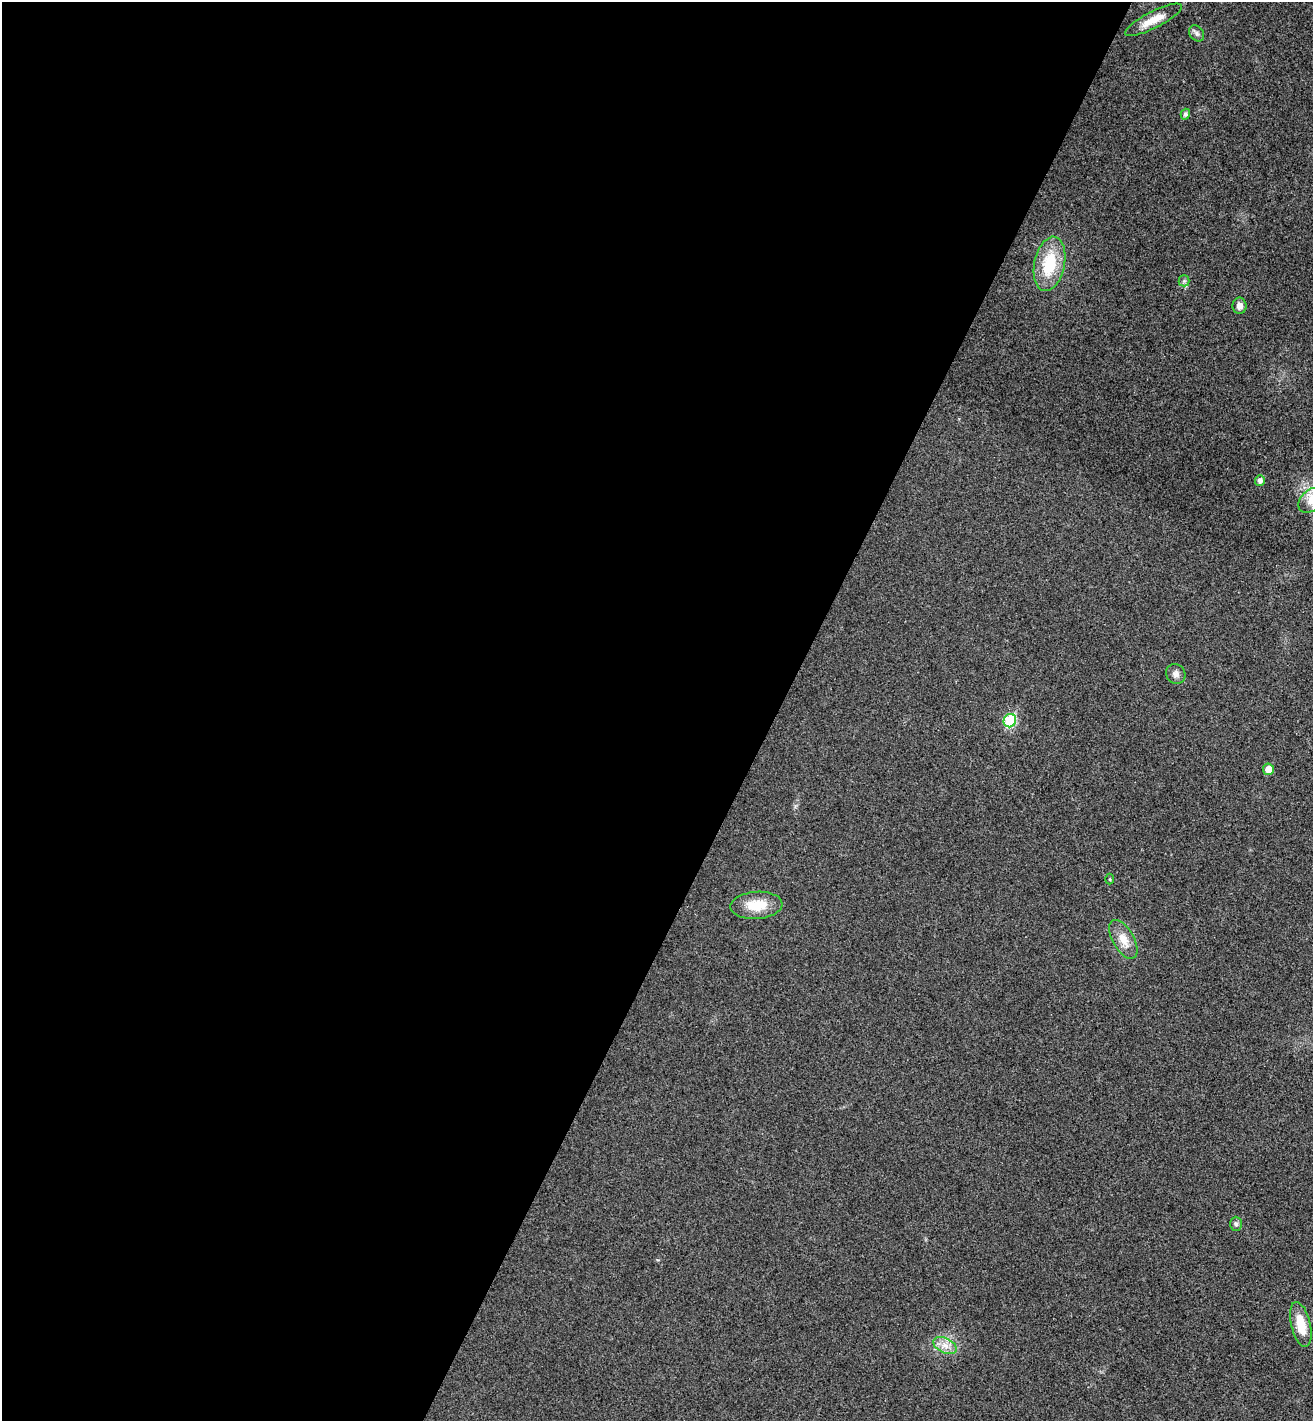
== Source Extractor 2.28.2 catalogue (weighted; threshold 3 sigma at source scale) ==
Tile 5 of 4 x 4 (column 1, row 2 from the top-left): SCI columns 198-1508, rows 2873-4291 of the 5774 x 5741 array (HDU 1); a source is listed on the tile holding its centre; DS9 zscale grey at full resolution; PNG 1315 x 1423 px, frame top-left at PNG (2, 2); each listed source drawn as its Kron ellipse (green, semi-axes under 4 px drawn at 4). Shown black and unused: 59% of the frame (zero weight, under 3 of 4 exposures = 6% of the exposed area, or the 3 px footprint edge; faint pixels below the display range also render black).
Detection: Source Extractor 2.28.2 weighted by HDU 2 'WHT'; one run over the whole footprint, this tile lists its part. Background 0.0453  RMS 0.007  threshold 0.0314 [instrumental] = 3 sigma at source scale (4.5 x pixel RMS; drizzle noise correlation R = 1.50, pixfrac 1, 0.05/0.05 arcsec/px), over >= 5 px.
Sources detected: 17; all 17 listed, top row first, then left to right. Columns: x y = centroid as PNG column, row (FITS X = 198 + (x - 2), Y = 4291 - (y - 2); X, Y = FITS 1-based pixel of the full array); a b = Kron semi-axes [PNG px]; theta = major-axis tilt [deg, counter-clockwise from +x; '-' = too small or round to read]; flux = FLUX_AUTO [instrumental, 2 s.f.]
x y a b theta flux
1153 20 31 8 27 12
1197 33 9 7 -54 2.2
1185 114 5 4 - 1.9
1050 264 27 15 78 31
1184 281 5 5 - 1.4
1239 306 8 7 - 4.1
1260 480 5 5 - 2.9
1311 500 14 10 46 8.4
1176 674 10 9 - 3.4
1010 721 7 6 - 45
1268 769 5 5 - 7.1
1110 879 5 3 - 0.72
756 905 26 13 4 17
1123 939 21 10 -60 9.6
1236 1224 7 6 - 1.6
1301 1324 23 9 -77 16
945 1346 12 7 -26 5.6
Isophote crosses this tile's border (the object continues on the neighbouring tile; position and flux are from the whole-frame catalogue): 1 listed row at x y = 1311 500